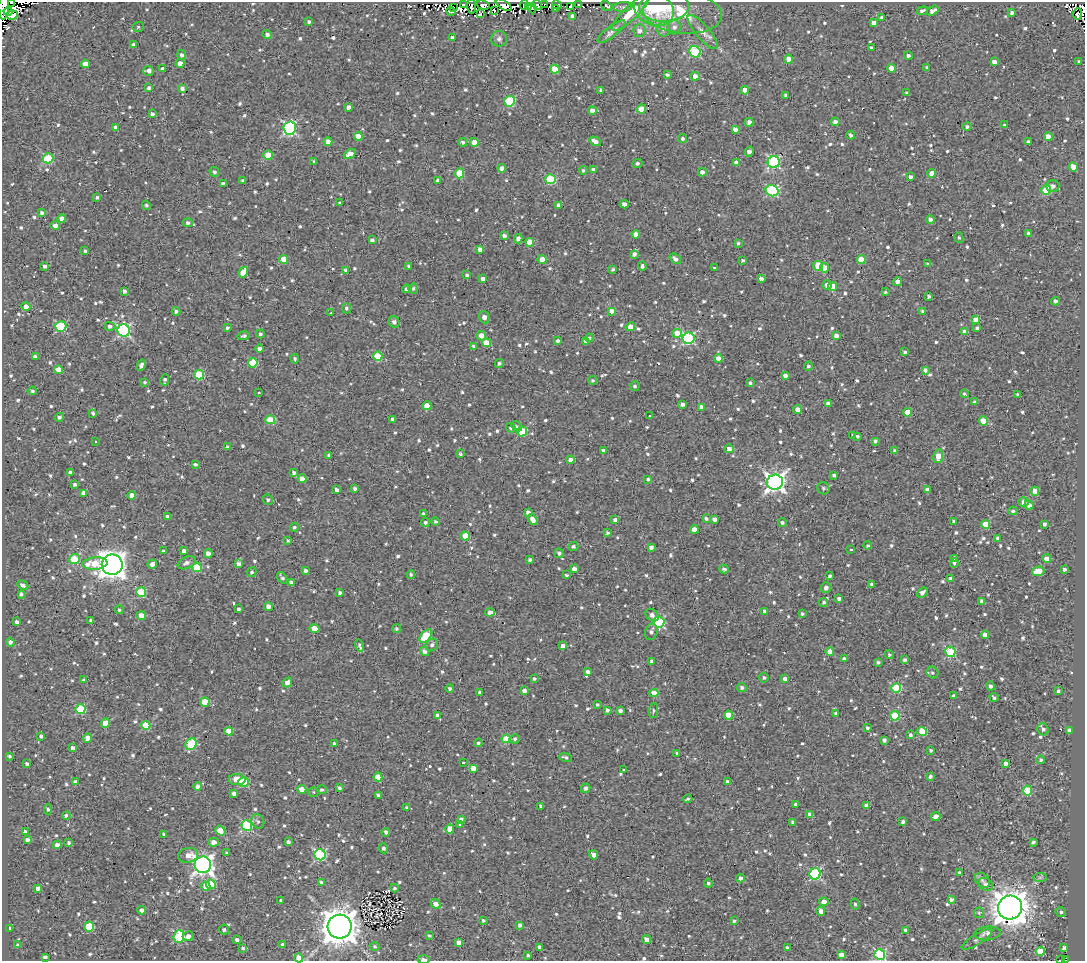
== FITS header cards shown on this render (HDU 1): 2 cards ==
NAXIS1  =                 1083
NAXIS2  =                  959

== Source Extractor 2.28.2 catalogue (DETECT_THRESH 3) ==
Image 1083 x 959 px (HDU 1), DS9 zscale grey, 1 PNG px = 1 image px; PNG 1087 x 963 px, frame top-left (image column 1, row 959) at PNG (2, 2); each listed source drawn as its Kron ellipse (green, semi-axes under 4 px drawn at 4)
Background 1.99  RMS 4.8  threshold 14.4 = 3 sigma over >= 5 px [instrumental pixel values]
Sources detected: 1059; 12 with non-positive FLUX_AUTO (blend fragments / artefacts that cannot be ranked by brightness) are neither listed nor drawn; of the other 1047, the 500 brightest by FLUX_AUTO listed and drawn (547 fainter detections omitted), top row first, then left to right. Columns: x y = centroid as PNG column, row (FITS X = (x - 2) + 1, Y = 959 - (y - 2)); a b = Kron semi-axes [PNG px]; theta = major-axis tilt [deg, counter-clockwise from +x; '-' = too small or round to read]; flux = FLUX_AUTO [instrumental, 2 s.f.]
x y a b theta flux
11 2 3 2 - 850
463 4 4 2 - 3700
545 4 3 2 - 630
578 4 3 3 - 620
483 5 7 4 -16 1400
504 5 9 4 -33 8400
524 5 5 4 - 2000
537 5 5 4 - 3600
557 5 5 3 - 3300
4 6 14 5 88 94000
472 6 7 3 -86 2800
606 6 6 3 -35 1100
528 7 3 2 - 800
571 7 4 3 - 1100
623 7 10 5 3 950
664 7 25 15 1 6600
454 8 3 2 - 740
532 8 5 4 - 1300
556 8 4 4 - 1000
654 9 21 16 -27 11000
451 11 4 3 - 2300
494 11 3 2 - 700
922 11 5 3 - 970
933 11 6 3 34 1900
8 12 4 3 - 3200
1012 12 4 3 - 800
631 13 25 7 44 5900
682 13 39 21 -6 13000
480 14 4 3 - 680
1078 14 5 4 - 650
12 15 5 4 - 13000
573 16 4 4 - 2100
882 17 4 3 - 640
309 21 3 3 - 840
874 23 4 4 - 1800
138 27 6 5 - 560
674 27 7 6 - 1200
664 29 7 6 - 1200
639 31 6 6 - 1600
612 32 17 5 37 1600
703 32 21 7 -50 2900
267 34 4 4 - 1300
452 37 3 3 - 1200
499 39 8 8 - 1100
134 45 4 3 - 1100
871 47 3 3 - 540
695 52 6 5 - 24000
182 55 5 4 - 930
908 55 4 4 - 980
789 59 4 4 - 4700
1079 61 3 3 - 580
994 62 4 4 - 2200
180 63 4 4 - 2800
85 64 4 4 - 2500
927 67 4 3 - 570
891 68 4 4 - 3000
163 69 4 4 - 1700
555 69 5 4 - 7000
149 71 5 5 - 1200
667 75 3 3 - 740
695 76 4 4 - 2200
149 88 3 3 - 820
182 88 4 4 - 1200
601 90 4 3 - 860
745 90 4 4 - 3800
907 93 3 3 - 590
786 95 4 3 - 830
509 101 5 5 - 23000
348 107 4 3 - 1300
641 109 4 4 - 5700
592 111 4 4 - 2200
152 114 4 3 - 1000
749 122 4 4 - 1500
835 122 4 4 - 1900
1004 125 3 3 - 540
967 126 4 4 - 790
115 127 4 3 - 1100
290 128 7 6 - 45000
735 129 4 4 - 1600
851 135 4 4 - 1100
358 136 4 4 - 4000
1048 137 4 4 - 3100
683 139 4 4 - 820
595 141 6 4 -32 1800
328 142 4 4 - 1800
463 142 4 4 - 820
474 142 4 4 - 4800
1028 142 3 3 - 780
749 151 5 4 - 1700
350 154 6 4 32 3000
268 155 4 4 - 6400
48 158 5 5 - 18000
314 161 3 3 - 600
774 162 6 6 - 41000
637 163 5 4 - 670
737 163 4 4 - 2700
1073 167 5 4 - 2300
502 168 4 4 - 1800
583 170 4 4 - 600
593 170 4 4 - 1800
214 172 5 4 - 800
702 172 4 4 - 1600
459 173 5 4 - 11000
932 173 4 4 - 2900
910 177 4 3 - 1200
550 179 5 5 - 20000
243 180 3 3 - 750
438 180 4 3 - 980
223 184 4 3 - 990
1053 186 7 6 - 1300
1046 190 5 4 - 13000
772 191 6 5 - 30000
97 197 4 3 - 540
340 203 3 3 - 610
624 204 4 3 - 1500
146 205 5 4 - 600
559 205 4 4 - 2400
42 213 4 4 - 880
62 219 4 4 - 2500
930 219 4 4 - 1300
188 223 5 4 - 910
55 225 4 4 - 1600
636 234 4 4 - 3000
1029 234 4 3 - 1200
504 236 4 4 - 1300
959 238 5 4 - 540
518 239 5 4 - 1500
372 240 4 4 - 950
530 242 4 4 - 4900
738 243 3 3 - 550
480 249 4 4 - 1800
85 251 3 3 - 650
634 254 4 4 - 1300
284 259 4 4 - 4700
675 259 6 4 -38 1400
542 260 4 4 - 2800
742 260 3 3 - 580
861 260 4 4 - 8000
928 264 4 3 - 750
45 266 4 3 - 1000
409 266 4 3 - 800
642 266 4 3 - 810
818 266 5 5 - 9000
714 268 3 3 - 920
824 268 4 4 - 4500
613 269 4 3 - 610
346 270 3 3 - 620
243 272 6 4 56 4100
467 275 4 3 - 720
761 278 4 3 - 1100
483 279 4 4 - 2000
897 282 4 4 - 1600
827 285 5 4 - 1800
833 286 4 4 - 4500
413 288 5 5 - 670
406 289 4 4 - 900
124 291 4 3 - 1100
885 292 3 3 - 570
929 296 4 3 - 800
1055 301 4 4 - 1200
26 307 4 4 - 3400
346 308 5 4 - 740
176 311 4 4 - 950
611 311 4 4 - 1700
923 311 4 4 - 890
331 313 3 2 - 680
484 317 6 5 - 1900
976 319 4 4 - 3500
394 322 6 5 - 1200
61 326 5 5 - 25000
110 326 5 4 - 1000
630 327 5 4 - 2700
227 328 4 4 - 610
977 328 3 3 - 640
124 330 6 6 - 53000
965 332 4 4 - 3500
677 333 5 4 - 5200
260 334 4 4 - 730
481 335 5 5 - 2600
244 336 6 4 15 710
836 336 4 4 - 1600
589 338 4 3 - 570
689 338 6 5 - 35000
558 341 3 3 - 840
586 341 4 4 - 1300
486 343 4 4 - 6100
473 346 4 4 - 760
259 349 4 3 - 1400
905 352 3 3 - 610
378 356 5 4 - 12000
35 357 4 3 - 970
718 358 4 4 - 2900
295 359 4 4 - 720
253 363 5 4 - 9400
499 363 5 4 - 780
141 365 6 3 61 1000
808 366 4 4 - 710
58 370 4 4 - 3000
925 370 4 3 - 1000
199 375 5 4 - 14000
785 375 4 3 - 1200
165 380 6 3 80 660
592 380 4 4 - 570
145 382 4 4 - 570
750 383 3 3 - 540
635 386 5 5 - 760
32 391 5 4 - 610
259 392 3 3 - 1100
964 394 4 3 - 570
1018 395 3 3 - 1200
974 402 4 3 - 680
682 404 3 3 - 970
828 404 4 4 - 1700
427 406 4 4 - 4700
701 407 4 4 - 2100
798 410 4 4 - 2300
908 412 4 4 - 4900
93 413 4 3 - 800
650 416 3 3 - 970
59 417 4 4 - 860
393 419 4 4 - 1000
270 420 5 4 - 11000
983 421 4 4 - 6600
516 426 6 4 -42 550
511 428 5 4 - 600
522 431 5 5 - 14000
853 435 4 3 - 760
857 436 4 3 - 560
875 441 4 3 - 820
95 442 3 2 - 540
227 447 4 3 - 890
729 449 5 4 - 1700
603 450 4 3 - 570
894 451 4 4 - 640
460 454 4 3 - 550
329 455 3 3 - 640
938 456 7 5 80 4600
570 460 4 4 - 1500
195 464 4 3 - 870
70 473 4 4 - 1500
294 473 4 4 - 810
834 475 3 3 - 730
302 478 4 4 - 3100
648 479 4 3 - 600
775 482 8 7 - 170000
75 485 4 3 - 760
823 488 6 5 - 750
355 489 4 4 - 820
927 489 4 4 - 1100
337 490 4 4 - 1200
1035 491 4 4 - 4800
84 493 4 4 - 2600
132 495 4 4 - 2000
268 500 5 5 - 720
1024 502 5 4 - 1800
1029 505 4 4 - 1900
1013 511 4 3 - 590
528 512 4 4 - 1200
424 514 4 4 - 890
167 516 3 3 - 660
533 519 6 4 -55 2000
706 519 4 3 - 700
715 519 4 4 - 1600
615 520 4 4 - 1200
954 521 4 3 - 680
425 522 4 4 - 740
435 522 4 4 - 730
782 523 4 4 - 680
986 524 4 4 - 7200
1044 524 3 3 - 860
294 527 4 4 - 610
694 529 4 4 - 3000
607 533 4 4 - 670
465 536 4 4 - 7700
998 538 4 3 - 1000
288 540 4 4 - 560
868 545 4 4 - 590
573 547 5 4 - 810
651 547 4 4 - 1400
851 550 3 3 - 1200
163 551 4 3 - 630
184 551 4 4 - 1100
559 553 5 4 - 1000
208 554 4 4 - 2000
955 558 4 3 - 910
1046 558 4 4 - 2300
75 559 5 5 - 12000
530 560 3 3 - 720
95 563 12 6 5 8800
186 563 9 5 26 1400
954 563 5 4 - 680
152 564 5 4 - 1600
239 564 4 4 - 1300
112 565 10 10 - 360000
197 567 5 5 - 14000
574 569 4 4 - 1800
724 569 5 4 - 760
1064 569 3 3 - 760
306 571 3 3 - 900
1038 571 6 4 18 9300
252 572 5 4 - 590
411 574 4 4 - 640
566 575 3 3 - 550
829 576 4 3 - 710
282 578 6 4 -57 830
951 578 4 3 - 1200
291 583 4 4 - 1500
872 584 4 4 - 1000
23 585 6 4 -28 1100
826 587 5 4 - 1300
141 592 5 5 - 15000
340 593 4 4 - 870
922 593 6 4 39 1600
21 594 4 3 - 940
839 599 4 4 - 1100
982 601 4 4 - 1200
824 602 4 4 - 680
268 606 4 4 - 1600
238 609 3 3 - 810
119 610 4 4 - 630
765 611 4 3 - 1200
490 612 4 3 - 1000
802 614 3 3 - 550
141 615 4 4 - 3600
652 615 7 5 -42 1300
91 620 3 3 - 630
17 622 4 4 - 1100
659 622 5 5 - 32000
314 628 5 4 - 4000
396 629 4 4 - 660
651 632 8 6 72 1200
985 635 4 4 - 3000
426 636 8 4 47 15000
10 642 4 4 - 1100
432 645 6 6 - 960
360 646 6 3 -74 820
563 646 4 4 - 2200
425 651 5 4 - 1300
830 652 4 4 - 4500
950 652 5 5 - 24000
889 655 4 4 - 570
844 659 4 4 - 1400
905 660 4 3 - 990
652 661 4 4 - 1200
878 662 4 3 - 610
588 672 4 4 - 1200
932 672 6 5 - 830
764 677 5 4 - 630
534 679 4 4 - 630
785 679 4 4 - 1700
84 680 3 3 - 670
287 683 5 4 - 1800
990 686 4 4 - 870
742 687 5 4 - 850
896 688 5 5 - 15000
450 689 4 4 - 870
524 691 4 4 - 1600
1058 691 3 3 - 620
480 692 3 3 - 610
654 693 4 4 - 6400
954 696 4 4 - 1600
994 697 5 3 - 630
205 702 4 4 - 9200
597 705 3 3 - 610
81 709 5 5 - 15000
607 710 4 3 - 880
620 711 4 3 - 990
653 711 7 5 86 610
836 713 4 3 - 800
437 715 3 3 - 630
728 715 4 4 - 5500
895 716 5 4 - 15000
106 723 4 4 - 7000
146 725 4 4 - 9400
867 728 4 3 - 650
1043 729 6 5 - 1000
1070 730 4 4 - 1500
229 731 4 4 - 4300
922 731 4 4 - 14000
910 735 4 3 - 830
41 736 4 3 - 830
88 738 4 4 - 3400
506 739 4 4 - 8300
515 739 5 4 - 660
884 740 4 4 - 1100
478 743 4 4 - 720
191 744 6 5 - 17000
334 744 3 3 - 620
73 748 4 4 - 1400
931 750 3 3 - 550
677 753 3 3 - 580
10 756 3 3 - 570
566 757 6 3 -17 750
1041 760 4 4 - 720
464 763 3 3 - 910
1006 763 4 3 - 1400
27 764 4 3 - 800
473 768 4 4 - 2700
623 770 3 3 - 1200
930 776 4 3 - 930
378 777 4 4 - 6100
237 779 8 5 -3 4300
75 782 4 4 - 1300
244 782 5 5 - 14000
728 782 4 4 - 1800
198 787 4 4 - 1500
339 788 4 3 - 700
586 788 5 4 - 1000
302 789 4 4 - 4700
322 790 5 4 - 660
1027 790 5 4 - 13000
314 792 5 5 - 540
234 793 4 4 - 1200
378 795 4 3 - 650
688 799 4 3 - 570
795 804 3 3 - 940
541 806 3 3 - 710
867 806 4 4 - 2700
407 807 3 3 - 540
48 809 5 4 - 650
66 815 4 4 - 850
810 815 4 4 - 1900
936 816 5 3 - 1900
461 819 4 4 - 800
258 821 7 6 - 820
793 822 3 3 - 670
903 822 4 3 - 990
247 825 5 5 - 28000
459 825 3 3 - 1900
450 829 5 4 - 2500
220 831 5 4 - 6300
25 832 4 3 - 1300
386 832 4 3 - 1100
164 834 3 3 - 640
27 840 4 3 - 1200
214 842 5 4 - 2500
288 842 4 3 - 1200
1033 842 4 3 - 740
69 843 4 4 - 670
57 845 4 4 - 1800
384 848 5 4 - 970
227 853 4 3 - 690
188 855 10 7 8 2600
320 855 6 5 - 36000
594 855 5 4 - 2000
203 865 8 8 - 150000
959 873 4 3 - 660
815 874 6 5 - 33000
1040 877 7 4 1 550
740 878 4 4 - 1300
982 880 8 6 -45 1200
321 883 4 4 - 1400
708 883 4 4 - 630
211 884 5 5 - 8800
986 884 7 6 - 1200
206 886 4 4 - 4600
38 888 4 3 - 1200
394 888 4 3 - 590
951 899 4 4 - 900
281 900 3 3 - 550
824 902 4 4 - 2400
435 904 5 4 - 3300
855 904 5 4 - 660
1010 908 12 12 - 690000
142 910 4 4 - 1800
821 911 4 4 - 2300
1061 912 5 5 - 750
979 913 5 5 - 540
483 920 4 3 - 570
734 921 4 3 - 600
520 925 4 3 - 970
340 926 12 12 - 670000
89 927 5 5 - 13000
9 928 4 2 - 680
224 930 5 5 - 550
906 930 4 3 - 990
987 933 13 6 6 2000
188 936 5 5 - 1600
429 936 3 3 - 610
179 937 6 5 - 22000
977 939 18 5 32 1300
237 940 4 3 - 960
646 940 4 4 - 1800
459 943 4 4 - 1700
283 944 4 3 - 1000
17 945 3 3 - 620
375 947 5 4 - 570
539 947 4 3 - 1000
243 948 4 3 - 680
787 948 3 3 - 750
1064 948 4 4 - 1500
1040 951 4 4 - 11000
841 954 4 4 - 2200
880 954 5 5 - 35000
528 955 3 3 - 560
45 957 4 3 - 1300
299 958 4 4 - 4000
424 959 6 3 0 1600
1061 960 4 2 - 720
1066 960 3 2 - 1200
At the frame edge (FLAGS 8, measured only in part): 7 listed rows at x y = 11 2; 4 6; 880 954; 299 958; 424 959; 1061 960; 1066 960
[547 fainter detections neither listed nor drawn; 12 non-positive-flux detections neither listed nor drawn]